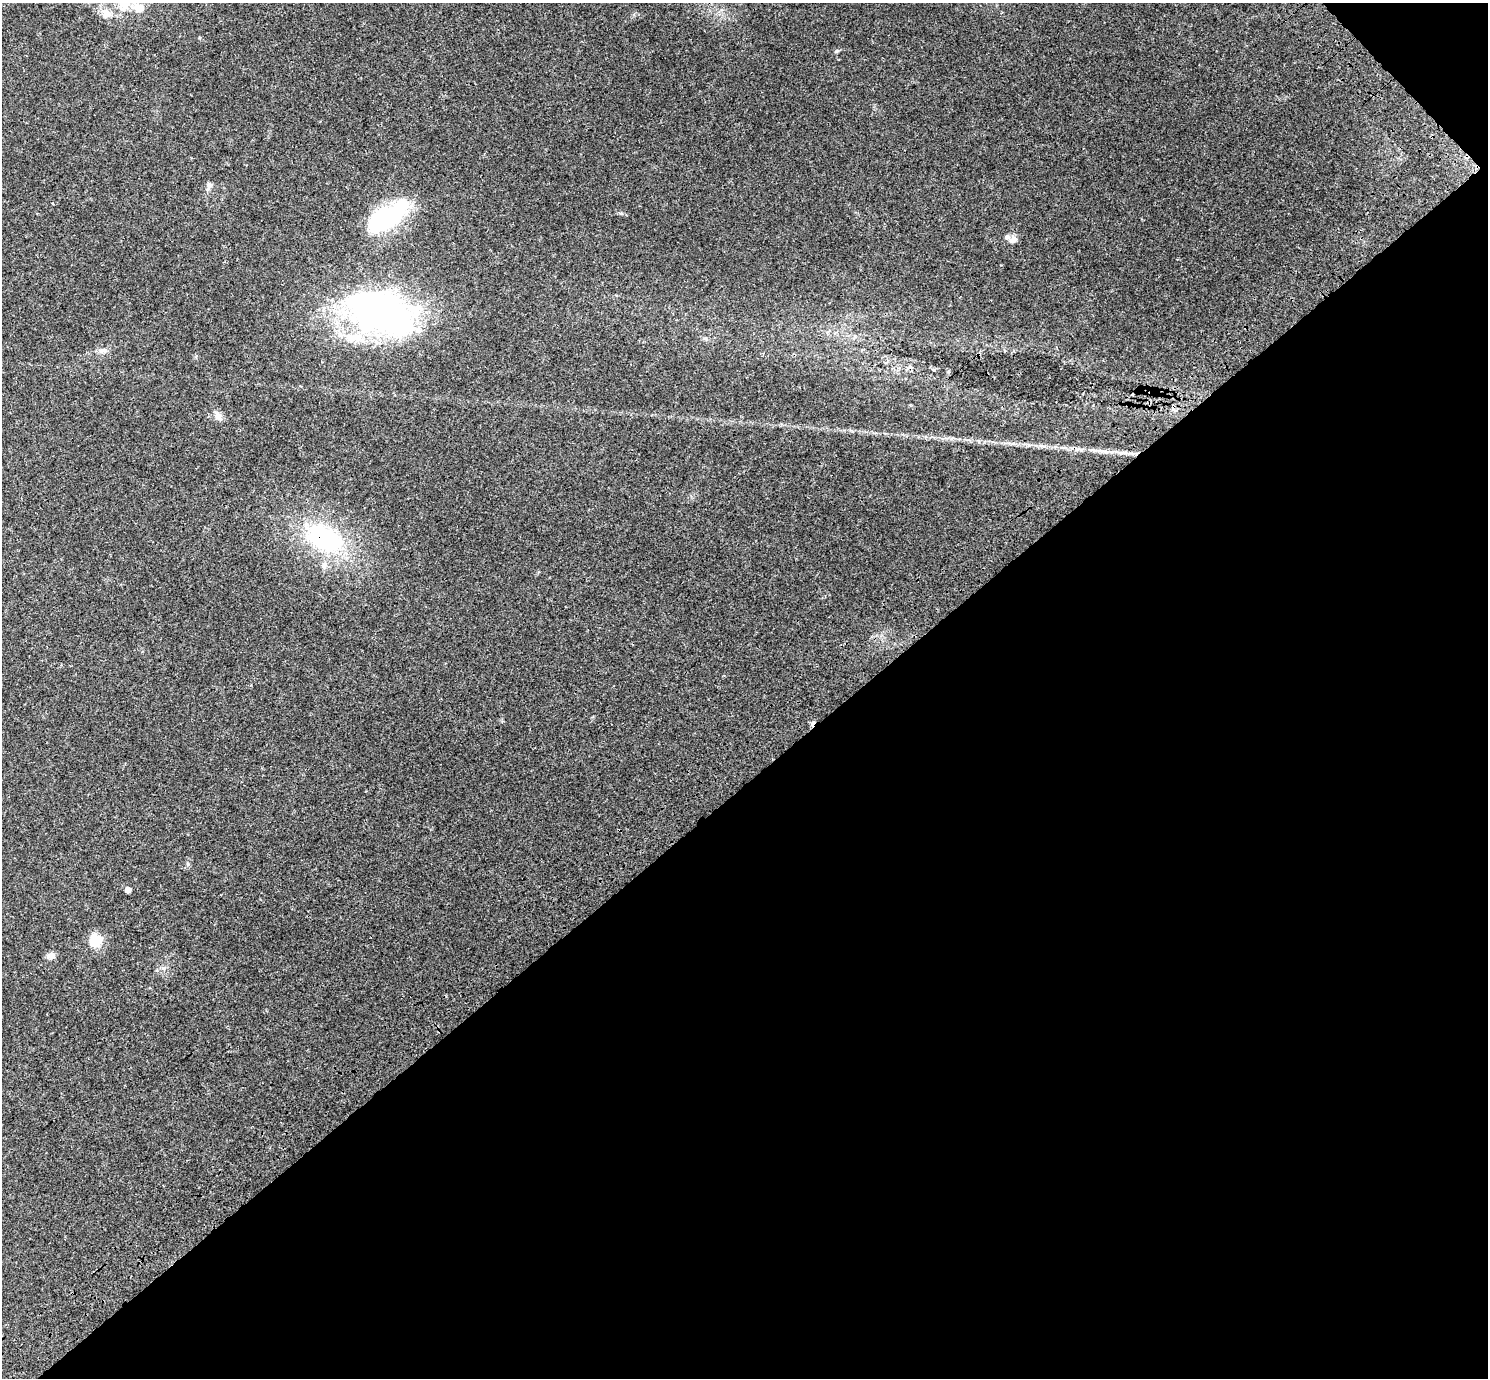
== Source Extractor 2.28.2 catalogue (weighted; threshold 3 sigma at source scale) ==
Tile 12 of 4 x 4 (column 4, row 3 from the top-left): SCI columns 4607-6092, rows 1762-3137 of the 6238 x 6212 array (HDU 1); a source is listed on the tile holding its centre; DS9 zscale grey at full resolution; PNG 1490 x 1380 px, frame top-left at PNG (2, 3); no overlay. Shown black and unused: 44% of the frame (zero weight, under 3 of 4 exposures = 9% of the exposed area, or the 3 px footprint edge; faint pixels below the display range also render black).
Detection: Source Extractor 2.28.2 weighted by HDU 2 'WHT'; one run over the whole footprint, this tile lists its part. Background 0.109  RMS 0.0058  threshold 0.026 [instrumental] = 3 sigma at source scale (4.5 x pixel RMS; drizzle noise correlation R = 1.50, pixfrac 1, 0.0396/0.0396 arcsec/px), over >= 5 px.
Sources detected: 18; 2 inside a brighter object's white glare — not listed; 2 inside a brighter listed object's ellipse — not listed separately; the other 14 listed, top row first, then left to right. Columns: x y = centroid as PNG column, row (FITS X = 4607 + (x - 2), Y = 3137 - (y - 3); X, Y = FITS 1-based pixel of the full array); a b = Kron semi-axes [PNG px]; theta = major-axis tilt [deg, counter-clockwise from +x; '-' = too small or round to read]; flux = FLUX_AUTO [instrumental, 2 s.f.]
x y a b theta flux
124 5 16 13 47 9.9
139 8 17 12 -27 7.1
106 13 14 10 -39 5.1
209 185 9 6 -36 1.7
388 218 41 19 32 67
1013 240 12 9 25 3.4
380 312 84 50 -17 180
103 351 11 7 11 2.5
218 416 12 10 -69 3.1
324 538 48 28 -29 67
188 864 6 4 -71 0.77
128 890 4 4 - 3.7
96 941 15 13 35 12
51 956 11 8 8 2.8
Overlapping masked pixels (flux is a lower limit): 1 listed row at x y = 324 538
Isophote crosses this tile's border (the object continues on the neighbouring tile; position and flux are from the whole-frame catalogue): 1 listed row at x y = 124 5
Unlisted compact peaks at least as high as the median listed source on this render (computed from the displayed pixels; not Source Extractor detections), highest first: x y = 836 51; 199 38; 934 370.